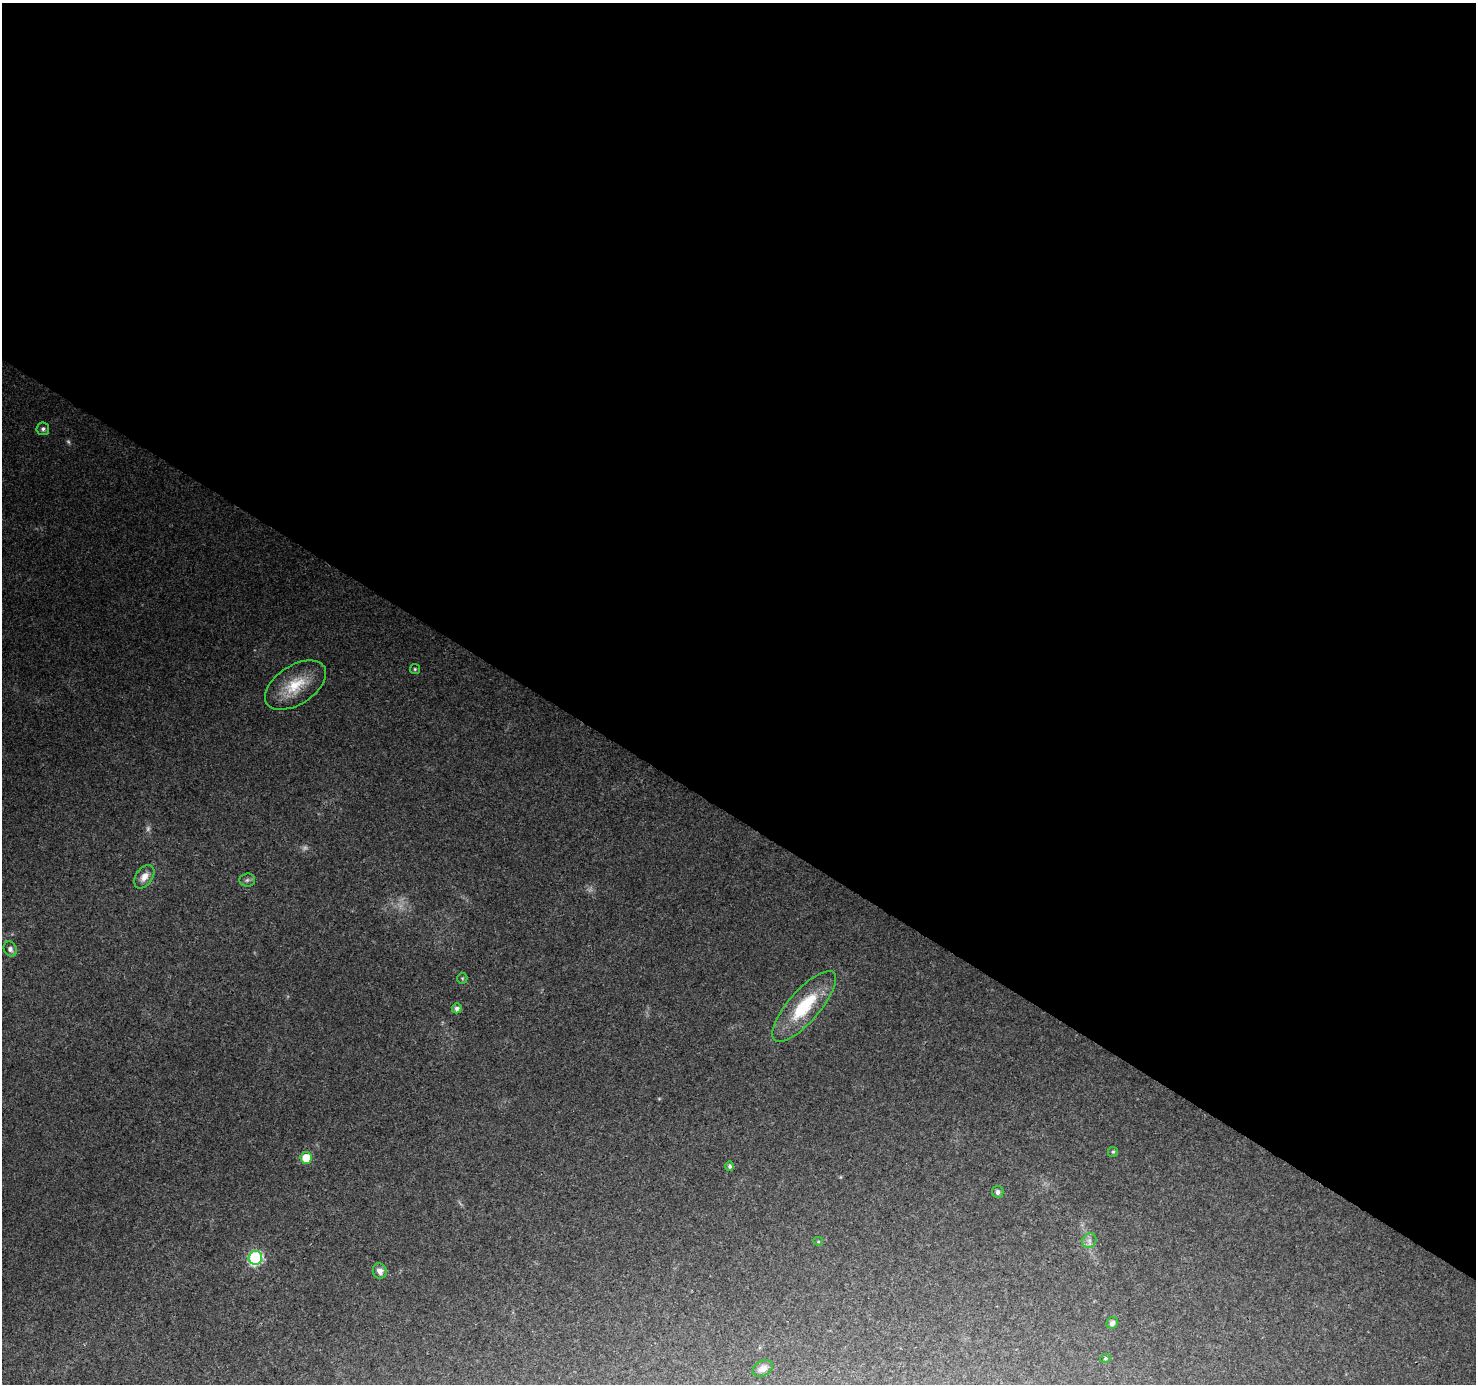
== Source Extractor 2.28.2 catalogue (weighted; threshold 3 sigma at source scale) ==
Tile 3 of 4 x 4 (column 3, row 1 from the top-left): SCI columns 2958-4431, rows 4400-5781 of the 5906 x 5969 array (HDU 1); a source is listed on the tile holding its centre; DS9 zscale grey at full resolution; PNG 1478 x 1386 px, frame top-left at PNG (2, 3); each listed source drawn as its Kron ellipse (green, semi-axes under 4 px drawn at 4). Shown black and unused: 59% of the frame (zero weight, under 3 of 4 exposures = <1% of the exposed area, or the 3 px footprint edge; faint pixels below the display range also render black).
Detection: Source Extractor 2.28.2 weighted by HDU 2 'WHT'; one run over the whole footprint, this tile lists its part. Background 0.0264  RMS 0.0033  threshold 0.0148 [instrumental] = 3 sigma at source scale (4.5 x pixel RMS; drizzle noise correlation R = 1.50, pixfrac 1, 0.0396/0.0396 arcsec/px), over >= 5 px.
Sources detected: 23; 3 too faint to see at this stretch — neither listed nor drawn; the other 20 listed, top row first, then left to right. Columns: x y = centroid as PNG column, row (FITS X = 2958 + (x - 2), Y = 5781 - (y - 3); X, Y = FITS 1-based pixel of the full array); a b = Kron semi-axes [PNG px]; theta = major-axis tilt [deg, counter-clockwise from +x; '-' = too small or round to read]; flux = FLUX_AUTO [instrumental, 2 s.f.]
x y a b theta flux
43 429 6 6 - 1.1
415 669 5 5 - 0.47
295 685 34 19 33 12
144 877 13 8 54 2.9
247 880 8 6 5 0.87
10 949 8 6 -62 1.2
462 978 5 5 - 0.41
804 1006 45 16 49 19
457 1008 5 4 - 1.4
1113 1152 5 5 - 0.46
306 1158 6 5 - 9.2
730 1166 5 4 - 0.74
998 1192 6 5 - 1.2
1089 1240 8 6 51 1.4
818 1241 5 4 - 0.39
255 1258 7 6 - 50
380 1271 8 7 - 2
1112 1323 6 5 - 1.2
1105 1358 5 4 - 0.5
763 1368 11 7 26 2.1